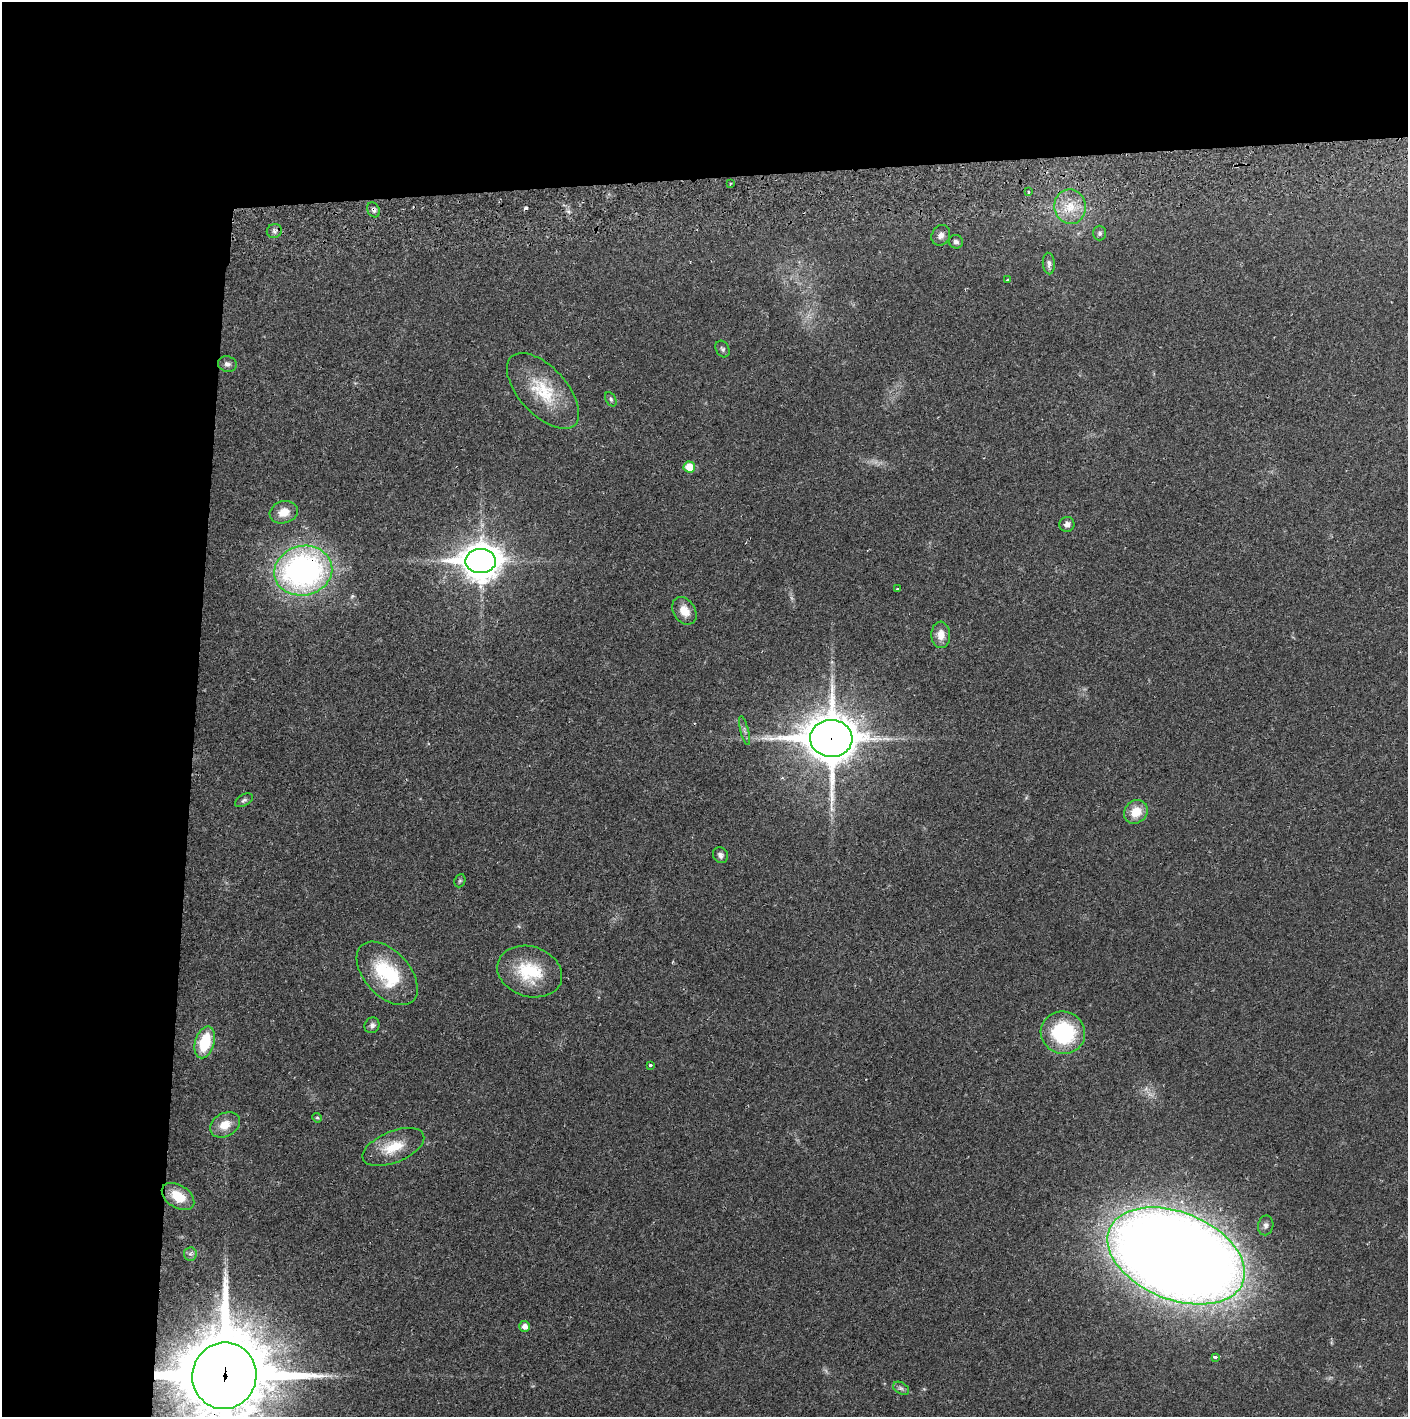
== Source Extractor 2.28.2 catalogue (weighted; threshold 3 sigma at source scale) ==
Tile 1 of 3 x 3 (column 1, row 1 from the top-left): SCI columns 4-1409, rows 2885-4299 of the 4227 x 4357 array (HDU 1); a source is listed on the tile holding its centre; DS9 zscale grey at full resolution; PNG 1410 x 1419 px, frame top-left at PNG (2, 2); each listed source drawn as its Kron ellipse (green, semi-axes under 4 px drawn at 4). Shown black and unused: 24% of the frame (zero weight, under 2 of 3 exposures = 3% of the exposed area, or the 3 px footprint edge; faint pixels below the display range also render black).
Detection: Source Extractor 2.28.2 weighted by HDU 2 'WHT'; one run over the whole footprint, this tile lists its part. Background 0.023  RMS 0.0036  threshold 0.0161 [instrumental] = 3 sigma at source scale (4.5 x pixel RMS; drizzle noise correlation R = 1.50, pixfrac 1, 0.05/0.05 arcsec/px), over >= 5 px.
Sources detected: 47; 2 cosmic-ray / hot-pixel residue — neither listed nor drawn; the other 45 listed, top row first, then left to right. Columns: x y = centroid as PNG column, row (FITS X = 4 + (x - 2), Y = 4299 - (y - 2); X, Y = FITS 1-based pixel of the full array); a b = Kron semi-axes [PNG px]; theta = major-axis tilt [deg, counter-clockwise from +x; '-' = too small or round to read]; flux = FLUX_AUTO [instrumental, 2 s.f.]
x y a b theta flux
730 184 2 2 - 0.36
1028 192 3 3 - 1.1
1070 207 17 16 - 7.7
373 210 8 6 -65 1.1
274 231 7 7 - 1.1
1100 233 7 6 - 0.89
941 235 10 9 - 1.7
956 242 7 6 - 1
1049 263 11 6 -85 1.3
1007 280 3 3 - 0.92
723 349 9 6 -60 0.88
227 364 9 7 -16 1.4
543 391 46 24 -47 18
611 399 8 5 -59 0.68
689 467 6 5 - 6.3
284 512 14 11 15 4.7
1067 524 7 7 - 1.8
481 561 15 12 1 750
303 571 29 24 13 120
897 589 3 3 - 0.54
684 611 15 11 -57 4.4
941 635 13 9 -88 4.1
744 731 15 3 -76 0.95
831 738 21 18 -2 1400
244 800 10 5 29 0.91
1136 812 12 11 - 6.2
720 855 8 7 - 1.3
460 881 7 5 67 0.58
530 972 33 25 -18 18
387 973 38 22 -47 25
372 1025 8 7 - 1.3
1063 1033 22 21 - 31
205 1042 16 9 73 15
651 1065 3 3 - 1.7
317 1118 5 4 - 0.42
225 1125 16 11 30 5.2
393 1147 33 15 22 10
178 1196 18 11 -33 7.3
1266 1225 10 7 80 1.3
190 1254 7 6 - 1.1
1176 1256 72 43 -22 1000
525 1326 5 5 - 2.3
1215 1357 3 3 - 1.3
224 1376 33 32 - 4600
901 1388 9 5 -30 0.94
Overlapping masked pixels (flux is a lower limit): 4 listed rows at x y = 373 210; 303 571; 831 738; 224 1376
Isophote crosses this tile's border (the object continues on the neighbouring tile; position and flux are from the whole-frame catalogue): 1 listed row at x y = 224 1376